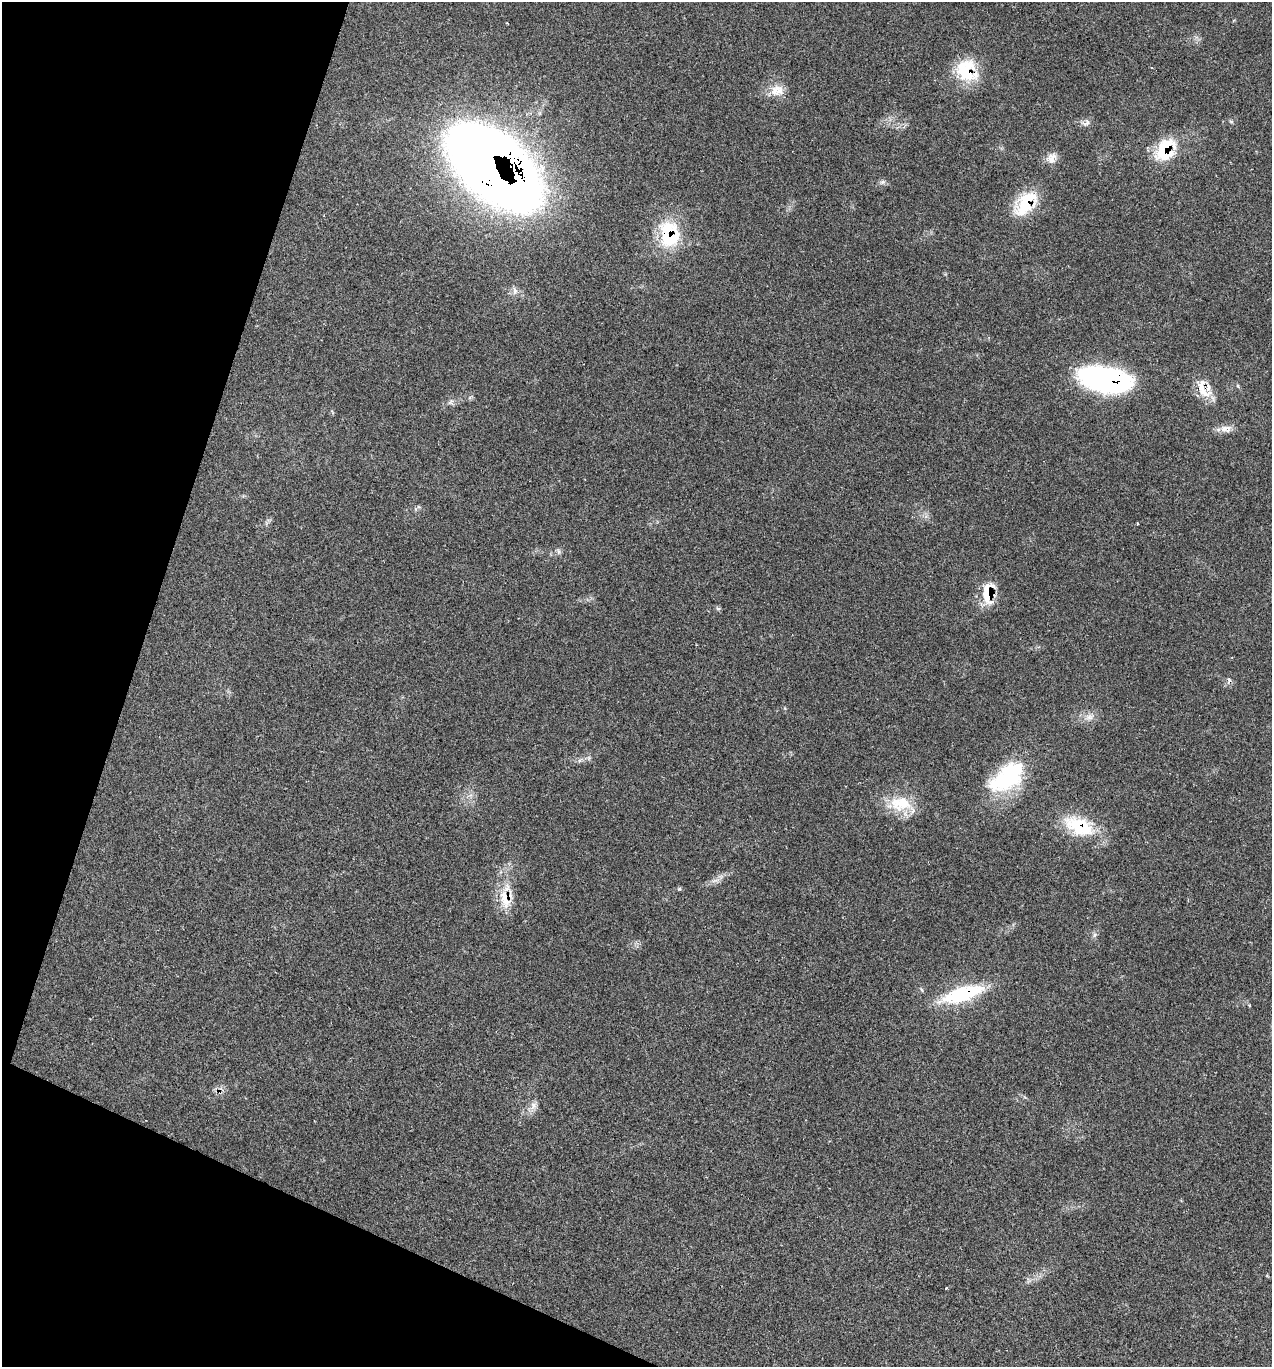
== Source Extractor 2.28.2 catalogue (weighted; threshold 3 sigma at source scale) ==
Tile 9 of 4 x 4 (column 1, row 3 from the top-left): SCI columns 273-1542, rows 1370-2734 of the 5483 x 5469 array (HDU 1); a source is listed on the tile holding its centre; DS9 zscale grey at full resolution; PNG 1274 x 1369 px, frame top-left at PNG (2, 2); no overlay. Shown black and unused: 17% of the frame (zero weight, under 2 of 3 exposures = <1% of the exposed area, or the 3 px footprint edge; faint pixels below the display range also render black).
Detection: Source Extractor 2.28.2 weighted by HDU 2 'WHT'; one run over the whole footprint, this tile lists its part. Background 0.0807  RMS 0.0059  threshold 0.0264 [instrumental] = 3 sigma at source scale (4.5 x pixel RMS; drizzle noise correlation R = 1.50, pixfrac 1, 0.05/0.05 arcsec/px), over >= 5 px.
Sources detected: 35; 1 cosmic-ray / hot-pixel residue — not listed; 1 inside a brighter listed object's ellipse — not listed separately; the other 33 listed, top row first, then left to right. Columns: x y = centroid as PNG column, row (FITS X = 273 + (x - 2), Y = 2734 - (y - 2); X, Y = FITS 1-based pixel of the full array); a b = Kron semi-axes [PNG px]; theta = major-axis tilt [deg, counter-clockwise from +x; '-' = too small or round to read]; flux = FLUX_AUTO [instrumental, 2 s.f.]
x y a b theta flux
966 71 29 24 -56 27
775 90 17 10 74 6.4
1231 121 6 4 -2 0.86
1086 123 15 8 12 2.8
1165 149 29 19 59 28
1051 158 16 12 58 5
493 167 93 48 -45 970
882 182 8 6 21 1.6
1026 203 33 19 50 26
669 234 35 25 -79 34
515 291 12 6 -83 2.5
1105 379 53 23 -11 120
1238 386 6 3 -70 0.75
1203 389 31 13 -59 13
450 402 9 4 54 1.5
1226 429 18 10 0 5.1
558 551 9 4 -89 1.4
988 593 29 13 87 16
718 608 7 5 -28 1
1089 717 13 7 11 3.9
589 758 7 4 90 1.1
1007 777 48 25 38 53
900 804 34 21 -3 21
1079 826 42 22 -22 30
715 880 12 4 11 2.4
679 889 6 4 0 0.89
505 899 33 14 -75 15
1094 935 7 4 71 1.2
922 990 6 4 -70 0.77
962 994 51 17 17 42
1249 1005 4 3 - 0.64
533 1106 14 8 68 3.8
946 1288 3 3 - 1.6
Overlapping masked pixels (flux is a lower limit): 11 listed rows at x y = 966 71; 1165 149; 493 167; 1026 203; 669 234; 1105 379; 1203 389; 988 593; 1079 826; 505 899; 962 994